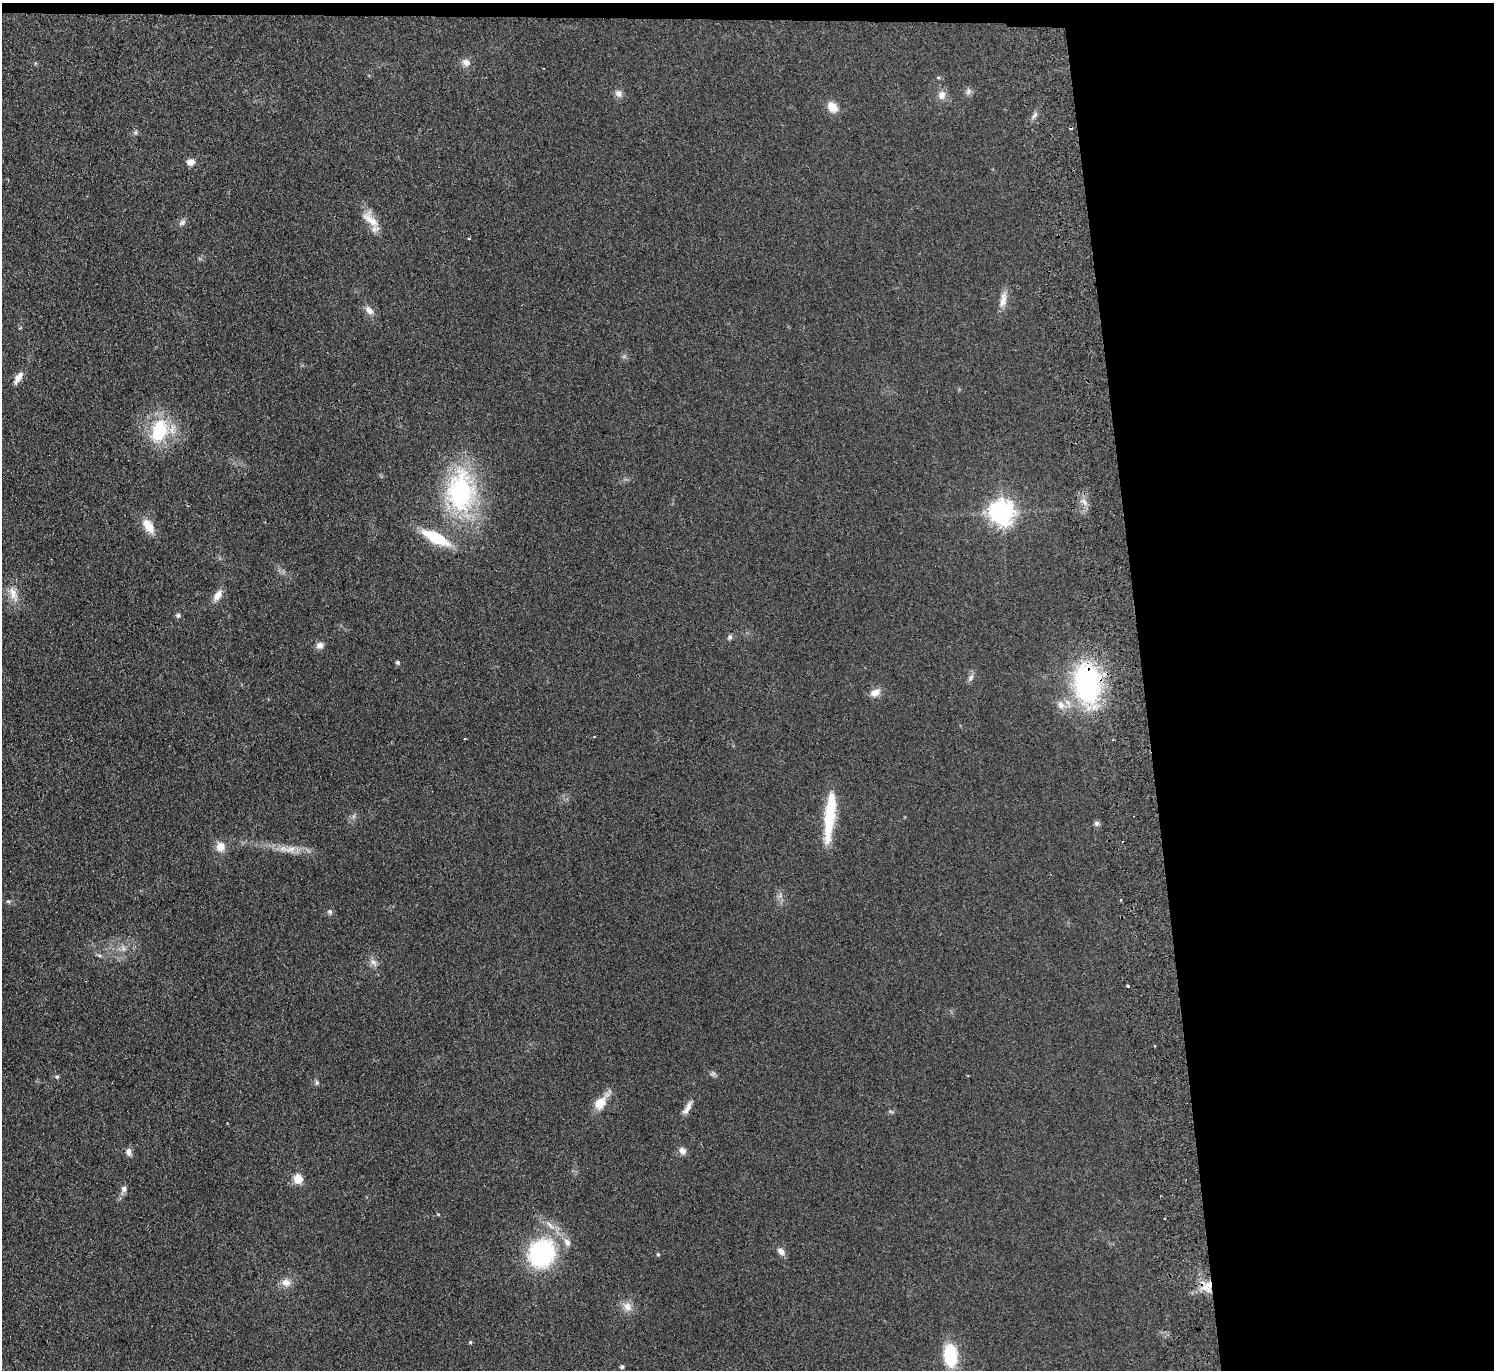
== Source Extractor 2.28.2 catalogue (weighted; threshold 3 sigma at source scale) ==
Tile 3 of 3 x 3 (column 3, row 1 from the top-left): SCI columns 3040-4531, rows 2872-4239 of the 4587 x 4463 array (HDU 1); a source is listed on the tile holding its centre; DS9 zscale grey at full resolution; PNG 1496 x 1372 px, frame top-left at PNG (2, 3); no overlay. Shown black and unused: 24% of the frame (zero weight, under 2 of 3 exposures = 3% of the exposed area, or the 3 px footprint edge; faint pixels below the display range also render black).
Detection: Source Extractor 2.28.2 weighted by HDU 2 'WHT'; one run over the whole footprint, this tile lists its part. Background 0.0948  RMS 0.01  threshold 0.0456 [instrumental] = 3 sigma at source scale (4.5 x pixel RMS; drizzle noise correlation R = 1.50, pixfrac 1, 0.05/0.05 arcsec/px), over >= 5 px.
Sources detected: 68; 1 inside a brighter object's white glare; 6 cosmic-ray / hot-pixel residue — not listed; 1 inside a brighter listed object's ellipse — not listed separately; the other 60 listed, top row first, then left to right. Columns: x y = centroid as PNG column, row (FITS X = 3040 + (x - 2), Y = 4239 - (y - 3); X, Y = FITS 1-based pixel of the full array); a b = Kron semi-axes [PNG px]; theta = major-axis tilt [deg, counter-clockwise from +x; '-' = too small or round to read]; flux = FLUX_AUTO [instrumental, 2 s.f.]
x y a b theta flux
466 62 11 9 -34 5.9
938 77 4 4 - 1.3
968 92 9 6 75 3
619 93 10 9 - 4.6
942 95 9 8 - 7.1
832 107 13 9 -47 12
1034 115 11 2 55 2.1
191 162 9 8 - 6.1
370 220 30 11 -44 16
182 223 10 6 38 3.3
469 239 2 2 - 0.99
1003 300 23 8 80 9.4
369 310 14 8 -46 6.1
18 377 16 7 57 7.1
159 430 23 15 72 60
461 492 54 35 89 140
1002 512 8 8 - 900
148 526 18 10 -56 16
436 538 29 10 -27 45
13 594 24 9 -68 12
217 595 15 8 55 8.3
178 615 6 5 - 2.5
730 637 7 6 - 2.3
320 645 9 8 - 4.8
398 662 5 5 - 1.7
971 678 11 6 65 3.5
1087 683 35 22 -88 190
875 692 13 9 21 7.6
1061 705 12 9 -70 7.7
464 739 3 2 - 1
829 820 53 13 83 45
1097 823 7 7 - 2.5
220 846 12 11 - 10
290 849 19 8 9 10
8 901 6 4 5 1.6
330 911 7 6 - 2.2
123 949 7 4 72 2.4
99 955 7 4 -19 1.7
373 962 8 7 - 4.1
1128 986 4 3 - 3.6
713 1074 8 5 15 2.2
57 1077 5 5 - 1.4
317 1082 7 5 -90 1.9
600 1103 17 13 50 15
688 1108 19 6 59 6.3
891 1112 7 4 -20 1.3
682 1151 9 8 - 5.1
129 1152 11 6 -88 4.3
298 1179 5 5 - 39
124 1189 9 7 74 4.6
567 1242 10 7 -62 5.9
781 1251 10 7 -47 5.6
542 1253 28 25 62 120
658 1254 5 4 - 1.1
286 1282 12 10 -25 7.8
1209 1285 21 17 -42 22
627 1307 12 10 -54 8.1
470 1342 5 4 - 1.1
950 1355 22 12 -85 49
622 1366 5 4 - 2.1
Overlapping masked pixels (flux is a lower limit): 2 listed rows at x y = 1087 683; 1209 1285